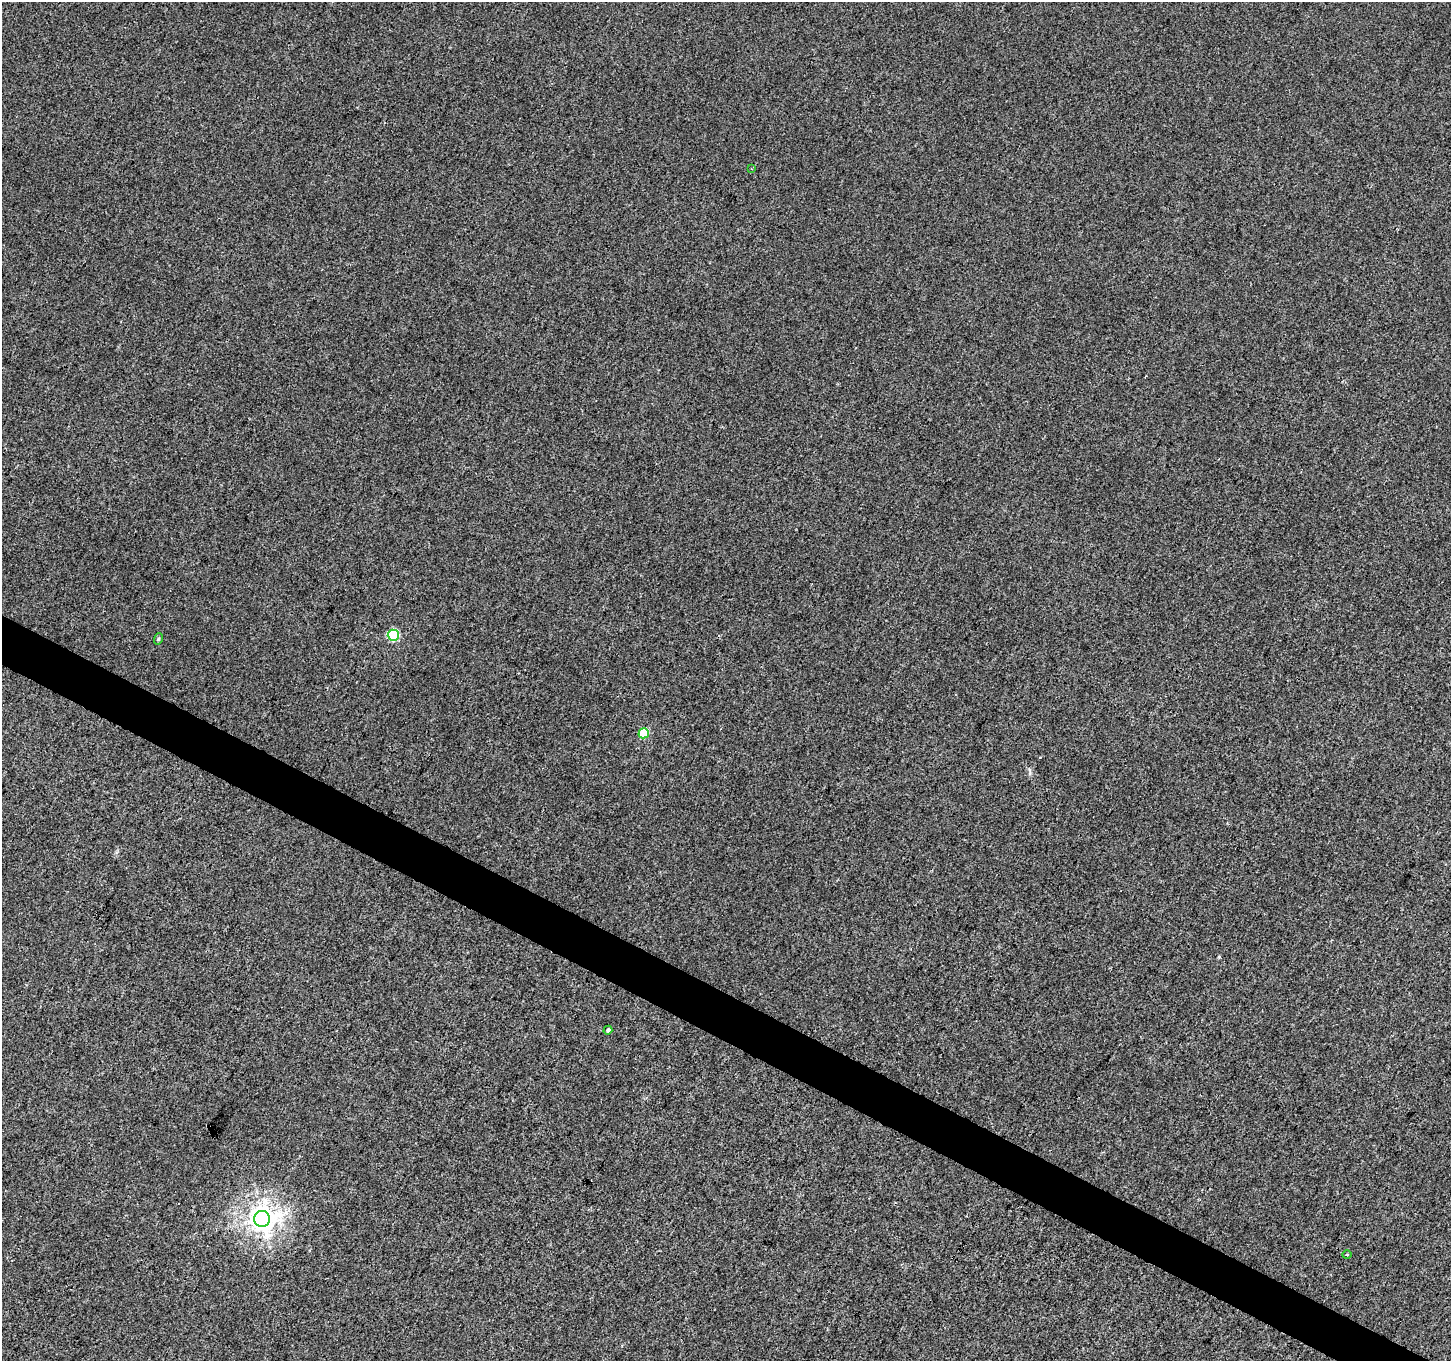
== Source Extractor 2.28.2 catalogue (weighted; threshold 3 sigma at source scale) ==
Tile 6 of 4 x 4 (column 2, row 2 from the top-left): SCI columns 1458-2906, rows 2981-4339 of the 5805 x 5894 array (HDU 1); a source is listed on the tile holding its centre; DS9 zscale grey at full resolution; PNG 1453 x 1363 px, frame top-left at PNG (2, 2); each listed source drawn as its Kron ellipse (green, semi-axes under 4 px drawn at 4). Shown black and unused: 3% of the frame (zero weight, under 3 of 4 exposures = <1% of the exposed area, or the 3 px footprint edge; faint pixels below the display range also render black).
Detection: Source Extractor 2.28.2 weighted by HDU 2 'WHT'; one run over the whole footprint, this tile lists its part. Background 0.00215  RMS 0.0029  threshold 0.0131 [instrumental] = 3 sigma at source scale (4.5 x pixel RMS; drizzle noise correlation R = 1.50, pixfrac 1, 0.0396/0.0396 arcsec/px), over >= 5 px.
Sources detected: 9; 2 cosmic-ray / hot-pixel residue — neither listed nor drawn; the other 7 listed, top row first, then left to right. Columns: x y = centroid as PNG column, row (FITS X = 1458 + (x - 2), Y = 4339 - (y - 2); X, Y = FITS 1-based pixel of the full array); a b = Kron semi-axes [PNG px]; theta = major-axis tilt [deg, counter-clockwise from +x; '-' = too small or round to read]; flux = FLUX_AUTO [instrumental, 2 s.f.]
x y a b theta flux
751 169 3 2 - 0.42
393 635 5 5 - 25
158 639 6 4 72 0.43
644 733 5 5 - 11
608 1030 4 4 - 0.59
262 1219 8 8 - 280
1347 1255 5 3 - 0.3